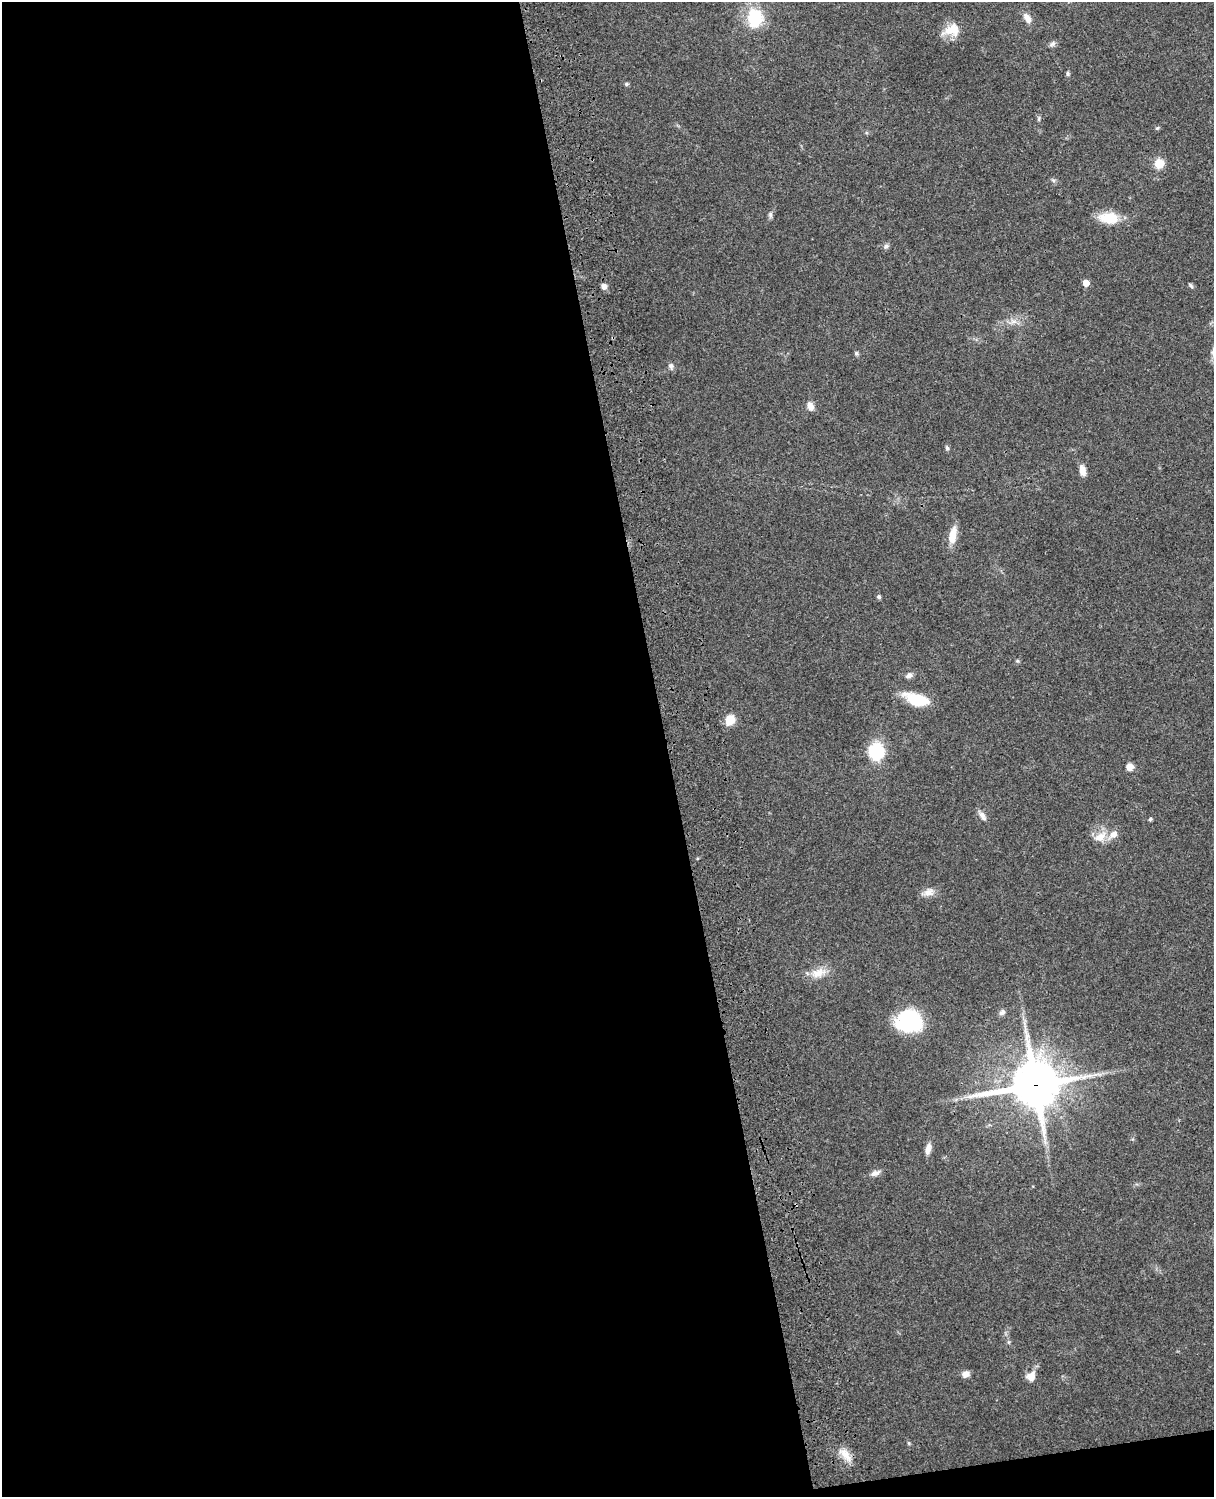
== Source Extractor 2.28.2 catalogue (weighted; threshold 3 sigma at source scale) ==
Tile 9 of 4 x 3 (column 1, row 3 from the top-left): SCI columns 119-1330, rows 164-1658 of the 5088 x 4926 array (HDU 1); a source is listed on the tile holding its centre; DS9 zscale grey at full resolution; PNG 1216 x 1499 px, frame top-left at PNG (2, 2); no overlay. Shown black and unused: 56% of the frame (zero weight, under 3 of 4 exposures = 6% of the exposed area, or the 3 px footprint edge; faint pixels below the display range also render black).
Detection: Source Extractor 2.28.2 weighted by HDU 2 'WHT'; one run over the whole footprint, this tile lists its part. Background 0.0793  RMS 0.0058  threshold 0.0261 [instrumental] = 3 sigma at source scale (4.5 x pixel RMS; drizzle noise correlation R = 1.50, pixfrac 1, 0.05/0.05 arcsec/px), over >= 5 px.
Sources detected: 45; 1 inside a brighter listed object's ellipse — not listed separately; the other 44 listed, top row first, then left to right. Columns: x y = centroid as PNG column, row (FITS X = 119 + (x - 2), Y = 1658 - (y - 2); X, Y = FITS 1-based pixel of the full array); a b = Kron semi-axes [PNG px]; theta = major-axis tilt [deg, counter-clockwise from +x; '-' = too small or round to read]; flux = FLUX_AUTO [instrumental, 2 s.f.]
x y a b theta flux
755 17 18 14 -89 28
1027 18 14 8 -61 4.1
951 30 23 14 15 10
1053 44 10 6 45 1.6
1068 73 6 5 - 1.1
626 84 6 5 - 0.89
1039 119 8 4 82 0.9
1157 128 5 5 - 0.8
1159 164 5 5 - 26
1053 180 7 4 -18 1
770 214 8 6 -89 1.4
1109 218 25 13 -5 13
886 246 8 6 29 1.5
1086 283 5 5 - 7.7
604 286 6 6 - 2.8
1191 286 9 3 -50 0.87
1013 321 10 6 -7 2.8
856 353 5 5 - 0.95
671 366 9 7 -76 1.8
810 406 10 7 -68 3.9
947 448 6 5 - 1.1
1082 470 12 7 -77 4.4
953 535 21 9 79 8.1
879 596 6 6 - 0.96
1017 661 5 5 - 0.81
909 675 9 6 32 2.1
917 699 29 13 -17 17
730 720 11 9 61 8.8
876 751 11 10 - 48
1130 767 7 6 - 4.7
982 816 13 7 -59 3
1150 819 5 4 - 0.81
1100 837 19 11 29 7.3
929 892 15 10 17 4.4
819 973 22 13 13 8.1
1002 1012 8 6 41 1.8
909 1022 22 19 -7 57
1035 1085 17 16 - 2200
928 1149 14 7 76 4.1
875 1173 13 7 22 2.9
966 1374 9 8 - 3
1031 1376 14 11 57 5.1
909 1443 6 4 72 0.69
846 1455 21 10 -54 6.8
Overlapping masked pixels (flux is a lower limit): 1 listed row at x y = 1035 1085